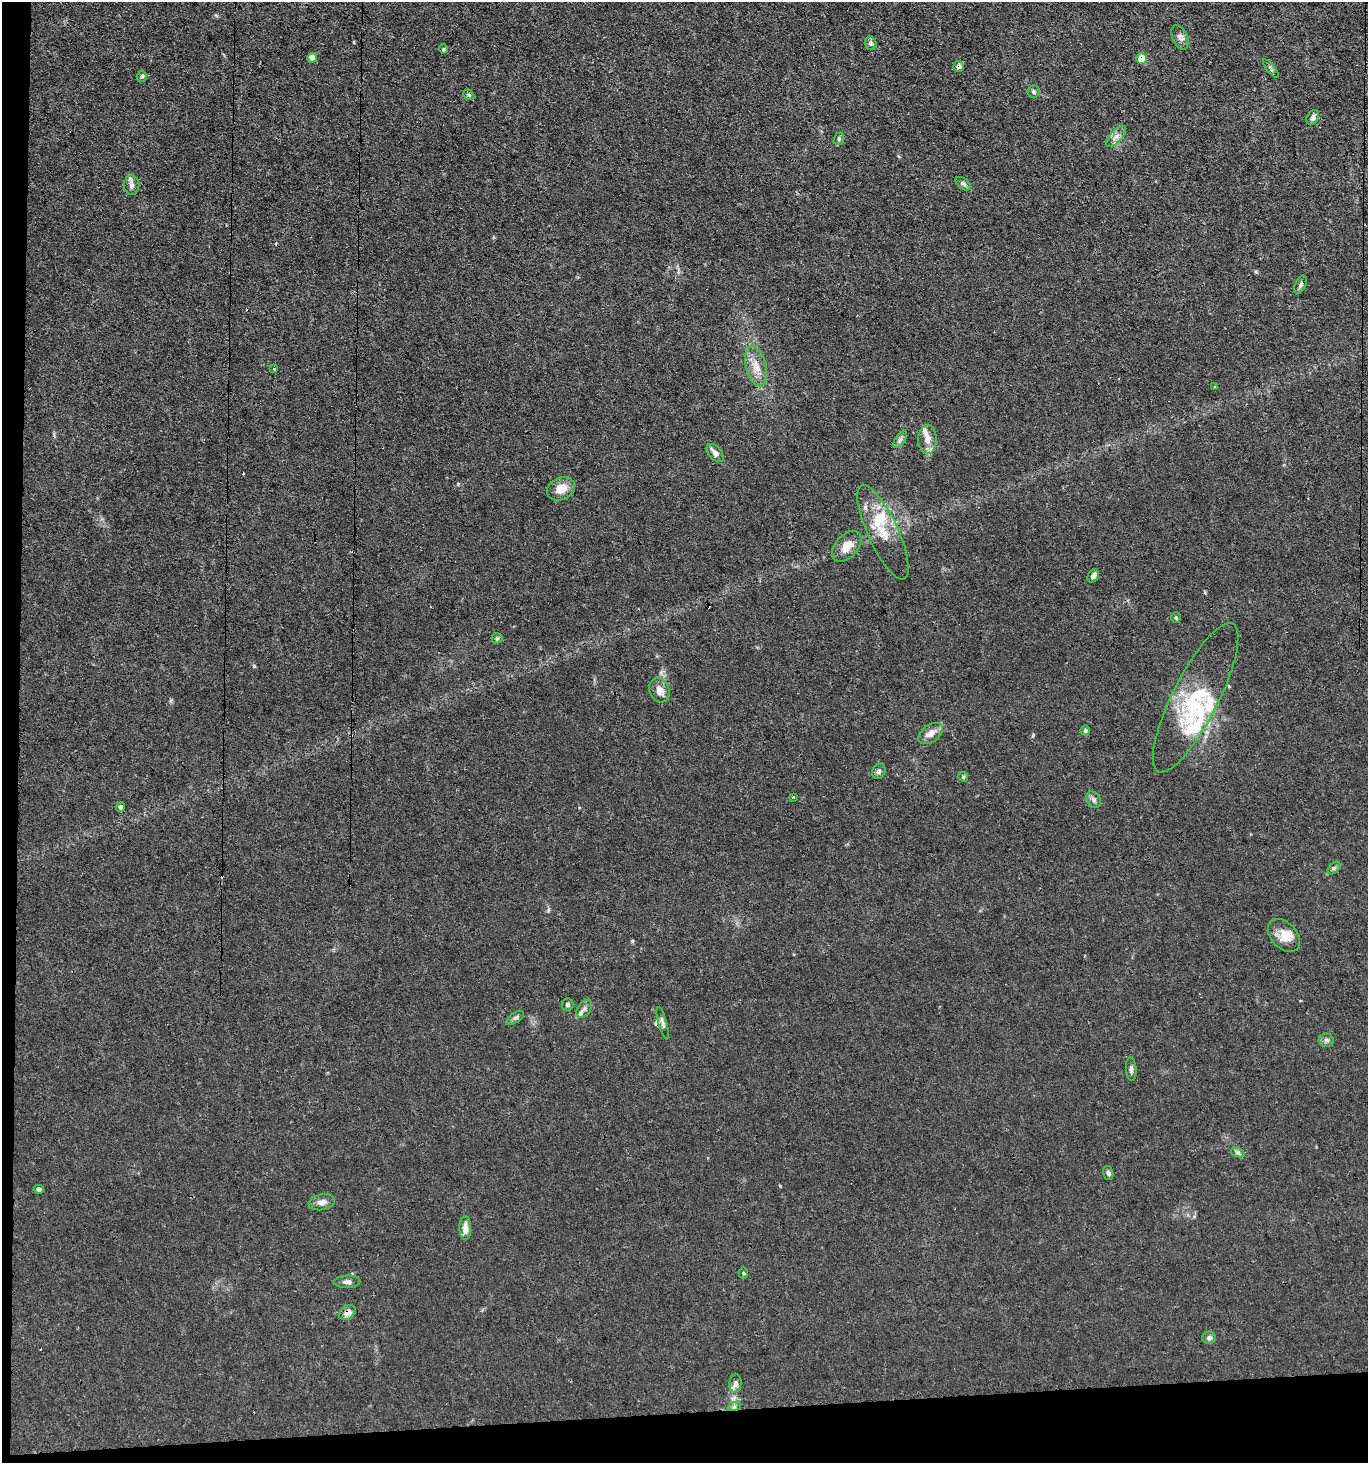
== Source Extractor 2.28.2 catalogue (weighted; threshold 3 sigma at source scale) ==
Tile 7 of 3 x 3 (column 1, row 3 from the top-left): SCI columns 138-1503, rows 1-1461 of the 4355 x 4384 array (HDU 1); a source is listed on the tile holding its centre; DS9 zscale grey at full resolution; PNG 1370 x 1465 px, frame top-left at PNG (2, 2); each listed source drawn as its Kron ellipse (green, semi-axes under 4 px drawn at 4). Shown black and unused: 5% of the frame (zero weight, under 3 of 4 exposures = <1% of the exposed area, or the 3 px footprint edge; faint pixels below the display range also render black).
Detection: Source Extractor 2.28.2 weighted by HDU 2 'WHT'; one run over the whole footprint, this tile lists its part. Background 0.0192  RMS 0.0031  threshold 0.0141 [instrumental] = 3 sigma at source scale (4.5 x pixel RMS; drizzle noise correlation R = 1.50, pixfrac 1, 0.05/0.05 arcsec/px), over >= 5 px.
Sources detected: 69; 3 cosmic-ray / hot-pixel residue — neither listed nor drawn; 10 inside a brighter listed object's ellipse — not listed separately; the other 56 listed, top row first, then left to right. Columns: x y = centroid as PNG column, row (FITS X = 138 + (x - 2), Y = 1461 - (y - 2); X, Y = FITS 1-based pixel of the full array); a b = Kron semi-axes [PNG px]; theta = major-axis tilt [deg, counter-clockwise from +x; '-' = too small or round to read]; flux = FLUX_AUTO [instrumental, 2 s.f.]
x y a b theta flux
1180 37 13 7 -67 1.4
871 43 6 6 - 0.91
443 49 5 4 - 0.36
312 58 5 5 - 2.6
1142 59 5 5 - 5.1
959 67 5 5 - 1.3
1271 69 11 4 -51 0.6
142 76 5 5 - 0.64
1033 92 6 6 - 0.63
469 95 6 4 -42 0.42
1313 117 8 5 55 1.3
1116 137 13 6 48 1.7
839 139 6 5 - 0.51
963 184 9 5 -37 0.8
131 185 10 8 -89 1.2
1301 285 9 5 65 0.83
756 366 20 10 -75 4
274 369 3 3 - 0.34
1215 387 3 3 - 0.49
927 439 14 9 -90 2.5
900 440 10 5 55 0.89
715 453 11 6 -49 1.7
561 489 14 11 25 4.2
883 532 51 15 -65 9.6
847 546 18 11 49 4.1
1093 576 7 5 62 1.2
1176 618 5 4 - 0.44
497 638 5 5 - 0.46
659 690 12 10 -69 2.5
1195 698 83 23 63 23
1085 730 5 5 - 0.61
930 734 14 8 36 2.6
879 771 8 6 65 0.91
963 777 5 4 - 0.48
793 797 3 3 - 0.86
1094 800 9 6 -58 1.1
120 807 5 4 - 0.8
1334 868 7 4 44 0.63
1284 935 19 12 -47 4.4
568 1004 6 6 - 0.73
584 1009 10 6 54 1.3
516 1018 10 5 35 0.68
663 1023 17 4 -74 1
1326 1040 7 6 - 0.92
1131 1069 12 5 -86 0.92
1238 1153 7 4 -19 0.63
1108 1173 7 5 -72 0.68
39 1189 5 4 - 0.72
322 1202 13 8 12 1.9
465 1228 12 6 -89 2.6
743 1273 5 5 - 0.45
347 1282 13 6 2 1.2
347 1313 9 6 34 2.5
1209 1338 7 6 - 1
735 1383 9 6 84 1.1
734 1407 7 4 19 0.62
Overlapping masked pixels (flux is a lower limit): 3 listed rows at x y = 1142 59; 959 67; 347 1313